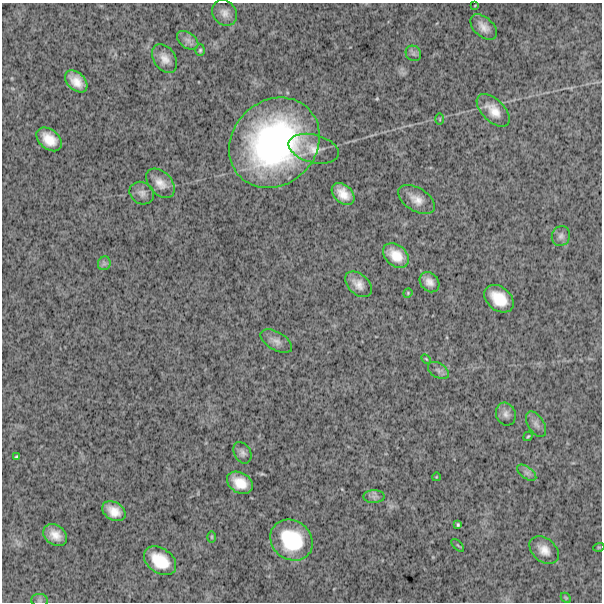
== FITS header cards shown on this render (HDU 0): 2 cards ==
NAXIS1  =                  600
NAXIS2  =                  600

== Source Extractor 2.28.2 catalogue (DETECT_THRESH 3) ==
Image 600 x 600 px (HDU 0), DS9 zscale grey, 1 PNG px = 1 image px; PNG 604 x 604 px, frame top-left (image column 1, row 600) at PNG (2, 3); each listed source drawn as its Kron ellipse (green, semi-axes under 4 px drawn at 4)
Background 1480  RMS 280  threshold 851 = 3 sigma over >= 5 px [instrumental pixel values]
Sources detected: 47; all 47 listed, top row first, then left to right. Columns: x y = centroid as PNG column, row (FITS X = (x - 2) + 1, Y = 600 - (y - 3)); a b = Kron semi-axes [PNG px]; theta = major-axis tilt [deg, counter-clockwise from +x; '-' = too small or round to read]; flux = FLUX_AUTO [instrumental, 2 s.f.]
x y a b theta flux
475 5 4 2 - 1.3e+04
224 13 13 11 -49 1.5e+05
484 27 16 9 -43 1.7e+05
188 40 12 7 -35 9.4e+04
200 50 6 5 - 3.0e+04
413 53 8 7 - 5.9e+04
165 59 16 10 -56 1.8e+05
76 81 13 8 -44 2.4e+05
493 110 20 11 -45 2.8e+05
440 119 6 3 -89 1.8e+04
49 139 14 9 -41 3.1e+05
274 143 48 42 45 5.3e+06
314 149 26 14 -14 3.1e+05
160 183 17 11 -46 2.0e+05
142 193 13 11 -30 1.1e+05
343 194 13 9 -43 2.5e+05
416 199 20 11 -32 2.3e+05
561 236 10 9 - 8.0e+04
396 255 14 10 -41 3.3e+05
104 263 7 6 - 5.4e+04
429 282 11 9 -49 1.3e+05
358 284 15 10 -42 1.8e+05
408 293 5 4 - 2.0e+04
499 299 16 11 -39 4.5e+05
276 341 17 9 -31 1.3e+05
426 359 6 3 -45 1.9e+04
438 370 11 7 -31 7.6e+04
506 414 11 9 -71 9.8e+04
536 424 14 8 -58 9.6e+04
528 436 5 3 - 2.1e+04
242 453 11 8 -61 8.4e+04
16 457 4 3 - 3.3e+04
527 473 11 6 -36 7.4e+04
436 477 4 2 - 1.3e+04
240 483 14 10 -30 3.3e+05
374 497 10 6 0 6.7e+04
114 511 12 9 -30 2.3e+05
458 525 4 3 - 2.5e+04
55 535 13 10 -36 2.2e+05
212 537 6 3 -90 2.2e+04
291 540 22 19 -38 1.1e+06
458 545 8 3 -44 1.8e+04
599 547 5 3 - 1.7e+04
544 550 16 11 -40 2.0e+05
160 561 18 12 -36 5.2e+05
566 598 6 4 -45 2.0e+04
40 600 8 6 0 4.2e+04